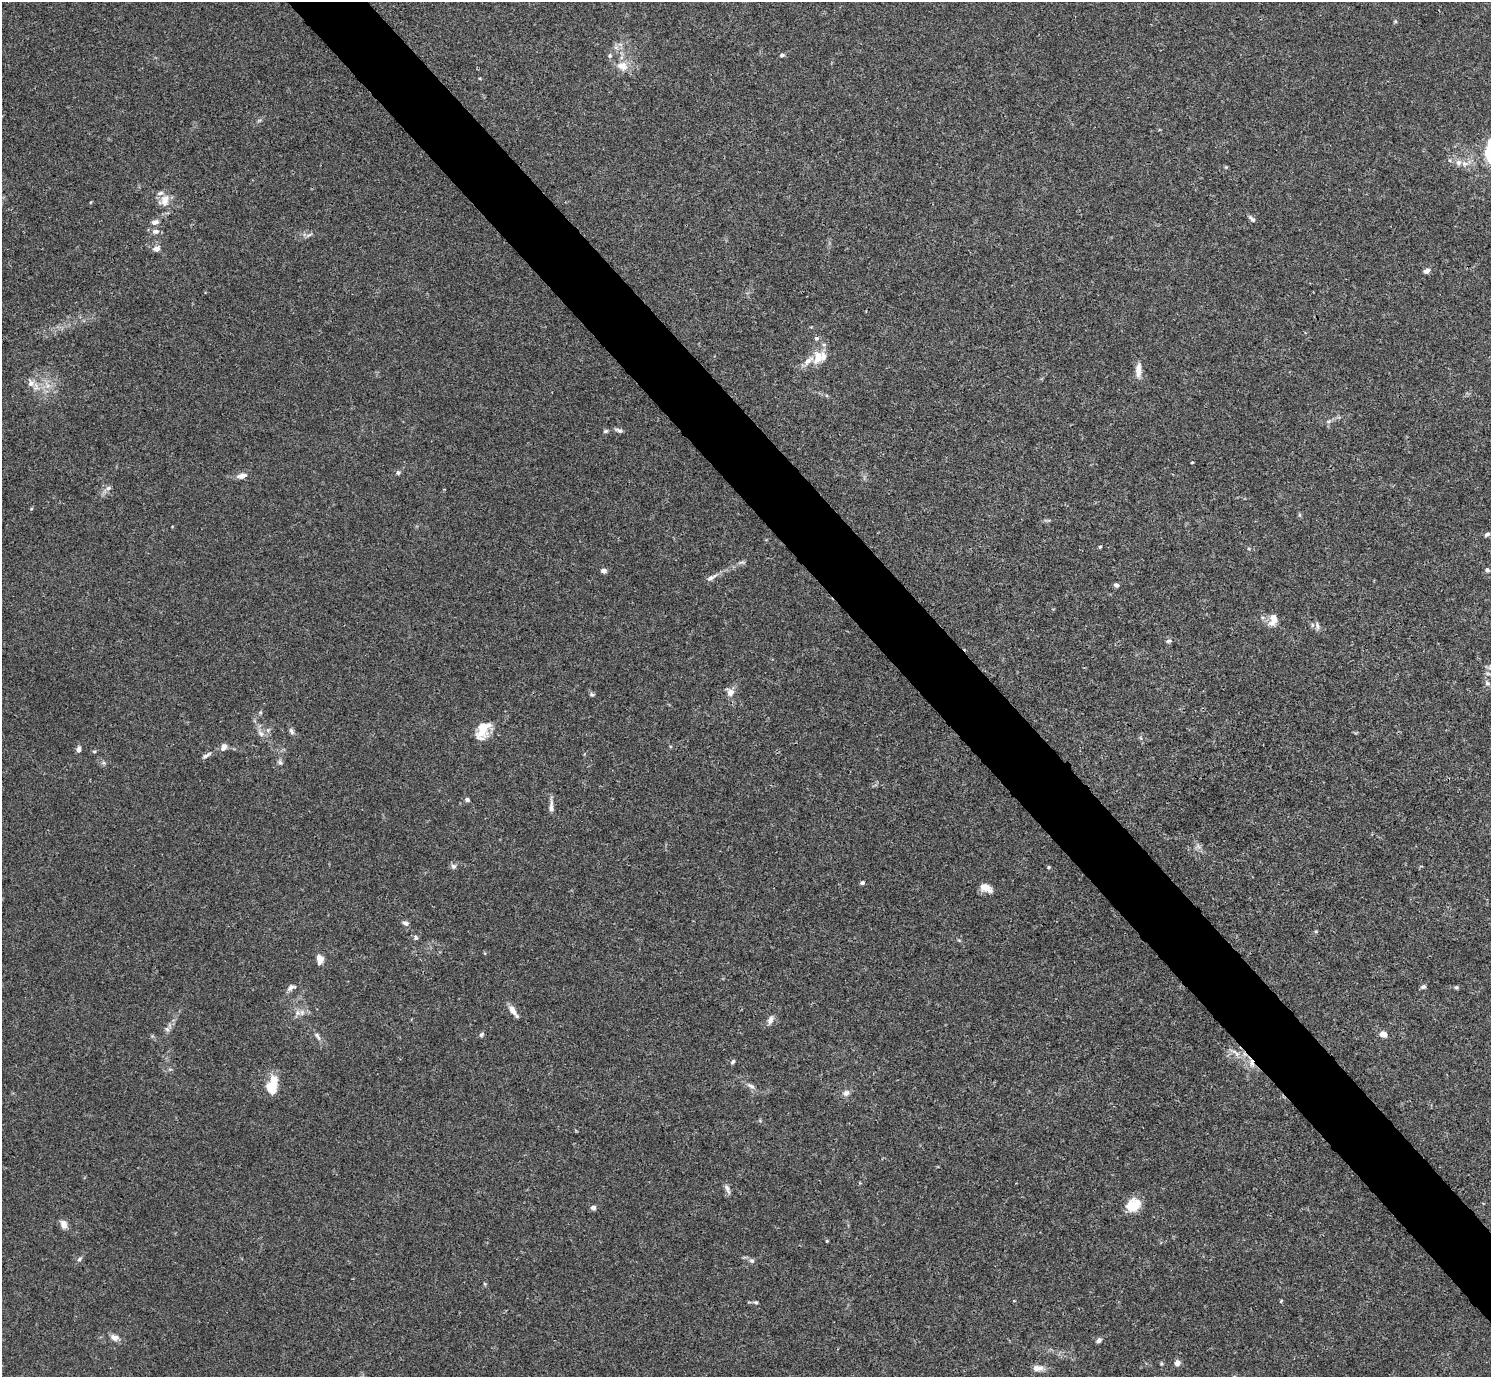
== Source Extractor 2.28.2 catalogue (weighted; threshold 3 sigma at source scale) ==
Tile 6 of 4 x 4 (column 2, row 2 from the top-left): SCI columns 1491-2979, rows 2909-4283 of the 5961 x 5958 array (HDU 1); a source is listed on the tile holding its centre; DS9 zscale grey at full resolution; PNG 1493 x 1379 px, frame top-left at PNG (2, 2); no overlay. Shown black and unused: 5% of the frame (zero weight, under 3 of 4 exposures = <1% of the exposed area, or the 3 px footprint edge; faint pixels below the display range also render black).
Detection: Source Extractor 2.28.2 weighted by HDU 2 'WHT'; one run over the whole footprint, this tile lists its part. Background 0.0165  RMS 0.0021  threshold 0.00959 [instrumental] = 3 sigma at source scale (4.5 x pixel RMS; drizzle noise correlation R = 1.50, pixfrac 1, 0.05/0.05 arcsec/px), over >= 5 px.
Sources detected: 98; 1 too faint to see at this stretch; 1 inside a brighter object's white glare — not listed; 5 inside a brighter listed object's ellipse — not listed separately; the other 91 listed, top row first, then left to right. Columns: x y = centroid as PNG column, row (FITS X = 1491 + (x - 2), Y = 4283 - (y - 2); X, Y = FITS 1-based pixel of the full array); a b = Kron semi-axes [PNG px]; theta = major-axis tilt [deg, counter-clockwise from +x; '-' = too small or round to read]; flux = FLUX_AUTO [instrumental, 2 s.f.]
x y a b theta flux
1395 21 5 4 - 0.26
620 44 7 4 -19 0.47
782 55 5 5 - 0.42
610 56 6 6 - 0.44
622 66 15 11 -25 2.6
1490 142 28 13 62 4.2
1458 163 9 8 - 1.1
1226 167 5 5 - 0.24
164 202 14 11 -1 2
1252 219 10 5 -44 0.62
155 222 10 6 16 1
155 231 11 7 1 0.95
309 235 7 4 19 0.43
156 249 7 6 - 1.3
1426 271 8 5 25 0.88
818 358 22 13 73 3.3
1138 370 21 7 87 1.7
31 383 10 9 - 1.4
47 385 13 7 -63 1.6
1328 421 7 4 19 0.47
619 430 12 4 -23 0.57
606 431 6 4 17 0.38
1192 462 3 2 - 0.19
398 473 6 5 - 0.49
242 476 13 7 12 1.3
108 488 8 6 17 0.66
31 509 5 3 - 0.17
1487 534 6 4 33 0.46
1100 547 4 3 - 0.27
742 562 9 5 17 0.51
1487 570 6 5 - 0.48
604 571 5 5 - 0.98
711 577 18 6 28 1.1
1116 585 6 5 - 0.57
1273 620 17 10 81 2
1317 625 12 5 -78 0.7
1169 641 8 5 26 0.43
1488 674 7 4 -19 0.43
1487 683 7 6 - 0.57
730 692 10 9 - 1.5
592 695 6 5 - 0.38
483 730 22 13 69 4.2
291 731 9 6 -65 0.64
261 733 11 6 -53 1.1
224 747 11 7 62 0.96
79 749 6 5 - 0.82
94 752 5 3 - 0.25
206 755 14 5 31 0.79
280 762 7 6 - 0.51
467 799 5 4 - 0.7
551 806 18 6 89 1.1
453 866 8 7 - 0.61
1049 867 4 4 - 0.26
862 883 5 4 - 0.42
986 888 16 9 -25 2
405 923 8 5 -16 0.64
1316 931 6 4 72 0.26
416 938 7 6 - 0.44
320 959 9 7 88 1.8
291 987 12 7 28 0.86
1423 987 7 5 26 0.47
1456 987 6 4 20 0.32
513 1010 16 6 -59 1.5
298 1013 9 7 -89 0.98
770 1020 13 7 67 0.98
167 1029 7 7 - 0.62
481 1034 6 5 - 0.42
1383 1034 7 6 - 1.8
317 1036 13 6 -57 0.81
1236 1053 16 6 -39 1.3
733 1062 7 4 56 0.4
1251 1063 13 7 -71 1.5
170 1069 6 4 18 0.32
751 1086 13 6 -31 0.94
271 1088 16 11 -64 3.7
846 1093 9 8 - 0.91
727 1189 16 5 -66 0.85
1133 1205 18 14 32 4
593 1208 6 6 - 0.69
64 1224 10 7 -69 1.4
827 1241 4 4 - 0.21
79 1259 7 4 37 0.43
752 1260 7 6 - 0.54
485 1284 6 3 -71 0.22
1281 1301 4 3 - 0.23
756 1302 6 4 -8 0.34
114 1337 11 8 -16 1.3
1099 1340 8 5 39 0.6
1161 1363 6 3 -72 0.24
1177 1363 7 6 - 1.1
1037 1368 13 7 0 1.6
Overlapping masked pixels (flux is a lower limit): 1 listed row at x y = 1251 1063
Isophote crosses this tile's border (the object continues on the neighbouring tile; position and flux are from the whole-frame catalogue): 1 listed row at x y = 1490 142